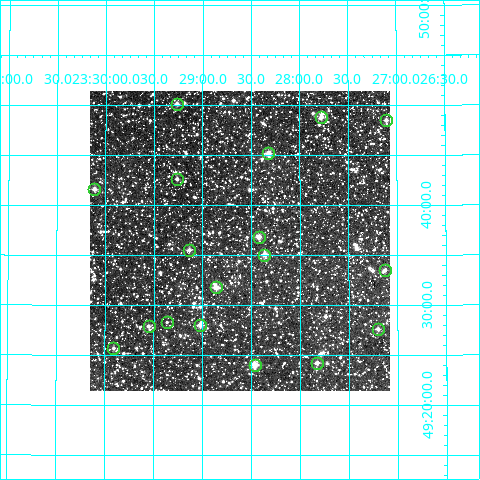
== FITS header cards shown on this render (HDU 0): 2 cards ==
NAXIS1  =                  300
NAXIS2  =                  300

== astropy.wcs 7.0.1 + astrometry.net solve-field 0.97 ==
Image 300 x 300 px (HDU 0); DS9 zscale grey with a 90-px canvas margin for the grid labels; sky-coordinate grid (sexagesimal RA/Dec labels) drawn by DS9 from the SOLVED WCS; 18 Tycho-2 reference stars matched to detected sources circled (green)
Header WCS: RA---TAN/DEC--TAN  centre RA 23:28:37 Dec +49:36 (352.15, +49.61 deg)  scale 6 arcsec/px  FOV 30.0' x 30.0'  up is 0 deg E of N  parity normal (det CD < 0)
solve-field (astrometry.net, Tycho-2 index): VERIFIED the header's WCS against the Tycho-2 star catalogue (verified at 2 index scales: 11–18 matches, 0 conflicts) and refined it, rather than solving blind
Solved WCS: RA---TAN-SIP/DEC--TAN-SIP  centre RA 23:28:37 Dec +49:36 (352.15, +49.61 deg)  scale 6 arcsec/px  FOV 30.0' x 30.0'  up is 0 deg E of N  parity normal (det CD < 0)
The solver's refit moves the header's centre by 1 arcsec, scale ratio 0.9992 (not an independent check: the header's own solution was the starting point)
Tycho-2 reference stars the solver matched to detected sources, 18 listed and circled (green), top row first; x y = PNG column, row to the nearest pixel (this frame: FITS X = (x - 90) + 1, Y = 300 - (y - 91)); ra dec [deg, ICRS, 3 dp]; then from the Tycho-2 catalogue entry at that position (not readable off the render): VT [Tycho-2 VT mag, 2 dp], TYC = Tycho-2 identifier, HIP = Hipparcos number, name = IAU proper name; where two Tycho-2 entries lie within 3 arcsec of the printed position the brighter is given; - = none
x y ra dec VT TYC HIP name
177 104 352.316 +49.836 10.82 3645-2175-1 - -
321 117 351.944 +49.813 10.82 3645-1414-1 - -
386 120 351.776 +49.808 10.89 3645-750-1 - -
268 153 352.081 +49.753 9.38 3645-1924-1 - -
177 179 352.316 +49.710 10.85 3645-696-1 - -
94 189 352.529 +49.693 10.41 3645-1280-1 - -
259 237 352.105 +49.614 10.60 3645-2032-1 - -
189 250 352.284 +49.592 10.54 3645-1908-1 - -
264 255 352.091 +49.584 9.91 3645-1082-1 - -
385 270 351.782 +49.558 10.60 3645-984-1 - -
216 287 352.215 +49.530 9.62 3645-788-1 - -
167 322 352.341 +49.472 11.74 3645-1224-1 - -
200 325 352.255 +49.467 9.78 3645-1392-1 - -
149 326 352.387 +49.465 11.48 3645-2242-1 - -
378 329 351.800 +49.460 10.98 3645-840-1 - -
113 348 352.478 +49.428 11.86 3645-1418-1 - -
317 363 351.957 +49.404 10.97 3645-2190-1 - -
255 365 352.116 +49.401 9.50 3645-842-1 - -